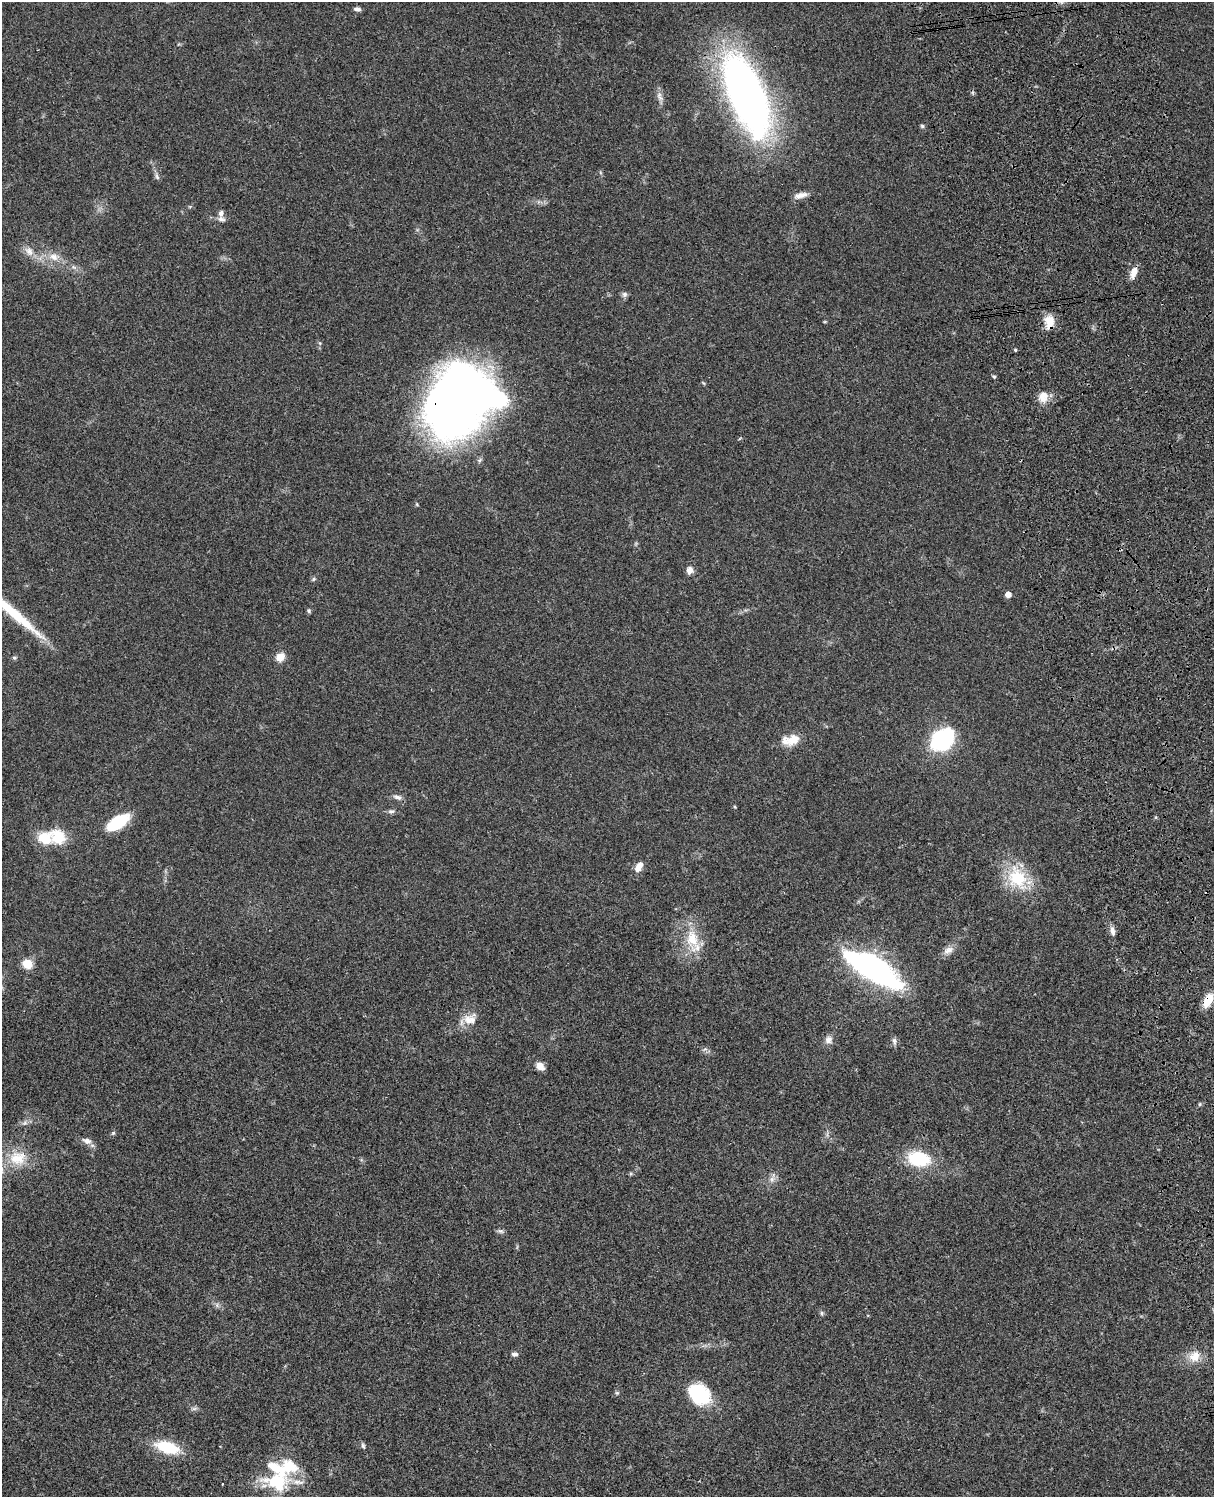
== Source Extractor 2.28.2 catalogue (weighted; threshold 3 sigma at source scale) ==
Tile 6 of 4 x 3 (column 2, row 2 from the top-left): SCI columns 1333-2544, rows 1773-3267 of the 5088 x 4927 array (HDU 1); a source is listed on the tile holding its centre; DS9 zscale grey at full resolution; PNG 1216 x 1499 px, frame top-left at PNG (2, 2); no overlay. Shown black and unused: <1% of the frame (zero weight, under 3 of 4 exposures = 6% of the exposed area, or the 3 px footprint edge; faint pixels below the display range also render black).
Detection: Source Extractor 2.28.2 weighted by HDU 2 'WHT'; one run over the whole footprint, this tile lists its part. Background 0.0792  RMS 0.0058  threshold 0.0262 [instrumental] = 3 sigma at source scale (4.5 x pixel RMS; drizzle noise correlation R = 1.50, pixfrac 1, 0.05/0.05 arcsec/px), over >= 5 px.
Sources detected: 68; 1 inside a brighter object's white glare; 1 long thin detection or spike segment (spike, bleed or trail) — not listed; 8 inside a brighter listed object's ellipse — not listed separately; the other 58 listed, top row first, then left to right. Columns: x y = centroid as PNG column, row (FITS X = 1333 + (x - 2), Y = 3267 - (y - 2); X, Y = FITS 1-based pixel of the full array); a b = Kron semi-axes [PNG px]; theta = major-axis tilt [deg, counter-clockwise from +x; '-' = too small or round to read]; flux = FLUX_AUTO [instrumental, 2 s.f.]
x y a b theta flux
357 9 8 4 -9 1.8
746 94 68 28 -67 340
660 96 15 6 -68 2.9
922 126 5 5 - 0.83
157 177 10 5 -71 1.6
800 195 16 6 11 4.1
221 213 9 6 75 2.2
29 251 14 9 -45 4.6
54 257 14 10 -29 5.7
1134 272 14 7 70 5.2
625 294 8 8 - 1.5
1049 320 16 13 -20 7.2
1015 350 4 3 - 0.75
994 376 6 3 -1 0.72
1043 397 16 12 84 6.3
455 404 76 57 57 390
689 570 9 7 82 3.2
313 579 6 5 - 0.93
1008 594 5 5 - 4.2
309 611 6 5 - 0.98
280 657 11 9 46 5.2
14 658 6 4 -1 0.78
793 740 18 12 30 7.8
942 740 21 15 46 67
397 797 12 6 -17 2.4
391 811 9 6 0 1.5
117 822 26 12 33 23
58 837 21 18 -47 14
639 867 14 8 58 4.7
1017 878 32 24 -61 27
1112 931 12 6 -79 2.6
692 938 33 17 -85 17
948 950 15 8 23 3.8
28 964 9 8 - 8.7
873 969 50 17 -31 170
1208 1000 17 8 62 10
468 1019 15 12 -67 6.7
829 1040 11 10 - 3
894 1041 10 6 -82 1.7
705 1049 7 4 32 1.1
540 1066 9 7 -36 4.8
1200 1104 6 3 71 0.65
25 1123 7 6 - 1.6
113 1133 6 4 45 0.83
87 1141 13 8 -20 3.3
18 1158 26 21 8 17
919 1159 23 15 -11 30
772 1179 8 7 - 2.4
500 1231 9 6 -1 1.3
822 1313 6 5 - 0.95
515 1354 7 5 -2 1.8
1194 1356 17 12 34 7.8
617 1393 6 5 - 0.88
699 1394 27 20 -40 28
194 1409 7 4 0 1.2
363 1445 8 5 -63 1.1
167 1447 22 10 -16 26
278 1482 30 20 -10 31
Overlapping masked pixels (flux is a lower limit): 3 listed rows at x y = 746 94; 455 404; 1208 1000